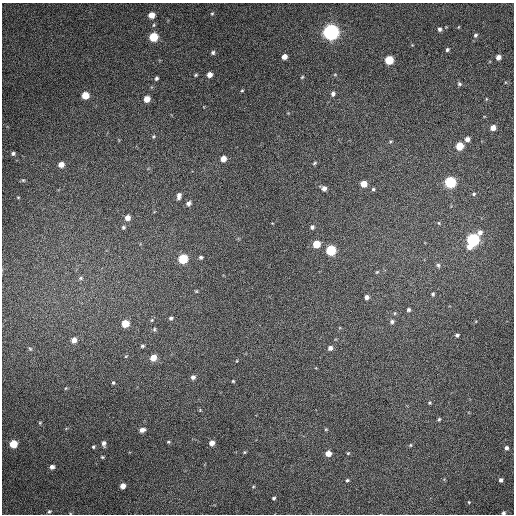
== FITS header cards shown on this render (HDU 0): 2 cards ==
NAXIS1  =                  512 / Axis length
NAXIS2  =                  512 / Axis length

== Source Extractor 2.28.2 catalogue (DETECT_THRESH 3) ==
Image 512 x 512 px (HDU 0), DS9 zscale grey, 1 PNG px = 1 image px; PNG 516 x 516 px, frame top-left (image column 1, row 512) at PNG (2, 3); no overlay
Background 148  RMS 12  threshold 35.6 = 3 sigma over >= 5 px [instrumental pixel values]
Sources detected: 101; all 101 listed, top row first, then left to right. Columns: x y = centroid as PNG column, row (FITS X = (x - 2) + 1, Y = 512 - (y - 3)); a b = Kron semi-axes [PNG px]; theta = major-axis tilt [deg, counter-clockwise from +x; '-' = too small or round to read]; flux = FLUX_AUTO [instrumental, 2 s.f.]
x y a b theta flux
212 14 4 4 - 870
151 15 5 5 - 9100
154 25 5 5 - 1000
458 27 4 3 - 590
439 29 6 5 - 1800
331 32 6 6 - 370000
475 35 5 5 - 1600
153 37 6 5 - 31000
412 45 4 4 - 630
447 50 5 4 - 1500
213 52 5 5 - 1700
284 57 5 4 - 4900
498 57 5 4 - 4400
389 60 5 5 - 30000
196 75 5 3 - 1000
209 75 5 4 - 5100
335 75 5 3 - 750
302 77 5 4 - 860
156 78 4 4 - 1300
459 84 6 5 - 1500
242 90 4 3 - 810
333 94 5 5 - 2400
85 95 5 5 - 16000
147 99 5 5 - 9500
486 99 5 3 - 670
493 128 5 4 - 5800
153 136 6 4 36 970
467 139 5 5 - 3500
459 146 5 5 - 18000
13 153 4 4 - 1700
223 159 5 4 - 8100
314 163 6 4 29 1000
61 165 5 4 - 6500
23 180 5 5 - 900
450 182 6 6 - 80000
364 184 5 5 - 10000
324 188 5 4 - 3700
373 189 5 5 - 1200
474 194 5 4 - 1100
179 196 7 4 80 3300
18 197 5 3 - 660
188 203 6 5 - 2700
127 218 5 5 - 5900
439 223 5 4 - 900
123 227 5 5 - 1300
312 227 5 5 - 1800
473 240 9 6 54 140000
316 244 5 5 - 17000
331 250 6 5 - 49000
201 257 5 4 - 1500
183 259 6 5 - 41000
438 265 6 4 -74 1500
377 272 5 4 - 850
81 278 7 5 16 1700
196 291 4 4 - 820
433 294 4 3 - 1100
367 297 5 5 - 2900
408 310 4 4 - 1500
395 313 5 3 - 740
171 318 5 4 - 1600
152 320 5 5 - 1000
392 321 6 5 - 1800
125 324 5 5 - 16000
154 329 5 4 - 1100
457 335 4 3 - 1600
74 340 5 5 - 5000
142 346 5 3 - 1200
330 348 5 5 - 3100
30 349 5 4 - 1000
126 356 4 2 - 590
153 358 5 5 - 11000
193 377 5 5 - 2500
233 381 4 4 - 790
113 383 4 3 - 1100
66 388 5 3 - 670
429 403 4 4 - 970
200 410 4 4 - 680
439 419 5 4 - 1000
40 423 5 5 - 790
326 429 5 3 - 760
142 430 6 4 15 4000
168 442 5 3 - 940
104 443 6 4 -86 2600
212 443 5 4 - 5200
13 444 5 5 - 19000
410 445 4 4 - 890
93 447 4 3 - 1000
506 448 5 5 - 2000
244 452 5 4 - 880
328 453 5 5 - 7400
348 453 4 4 - 880
102 457 4 3 - 910
52 467 5 4 - 3100
347 480 4 4 - 1200
501 480 5 4 - 2000
123 486 5 4 - 6000
253 487 5 3 - 750
274 498 3 3 - 1200
469 502 4 4 - 700
49 511 5 5 - 1200
503 513 5 4 - 1600
At the frame edge (FLAGS 8, measured only in part): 1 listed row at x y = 503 513